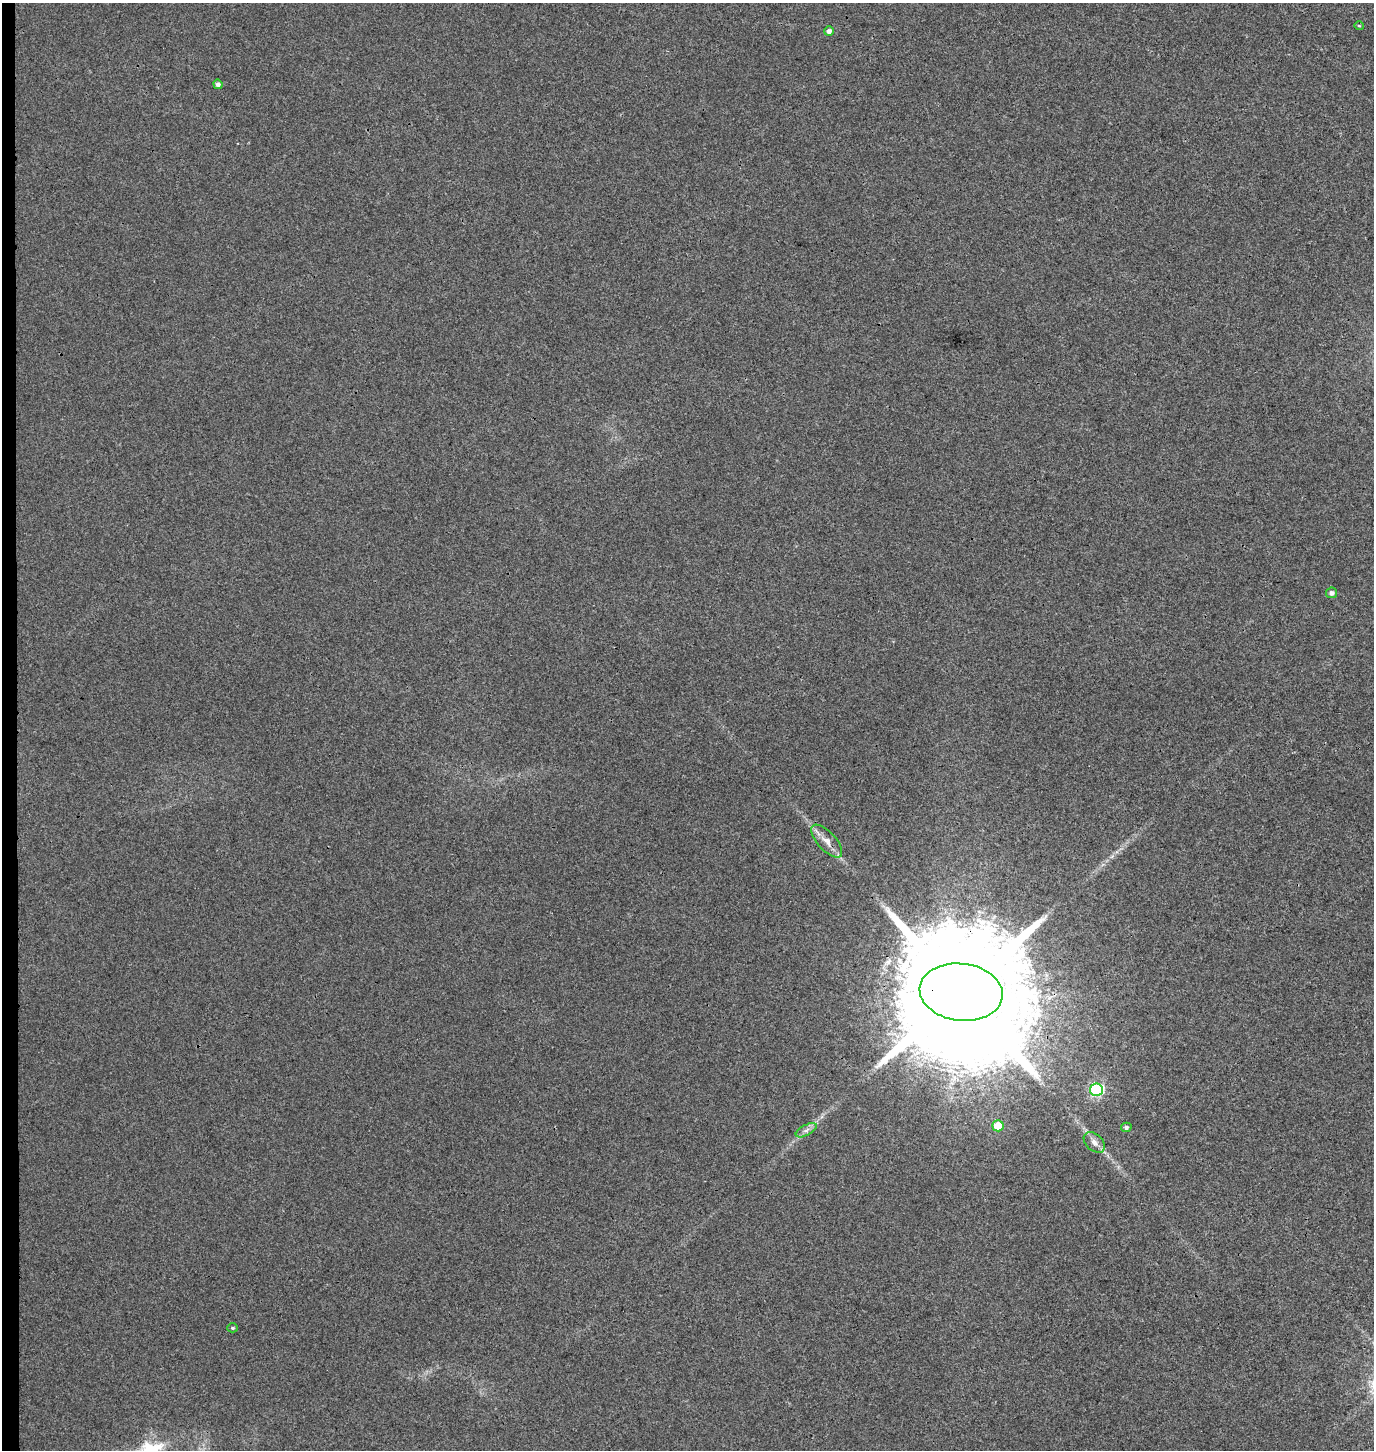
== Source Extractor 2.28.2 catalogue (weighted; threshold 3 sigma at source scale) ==
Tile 4 of 3 x 3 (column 1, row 2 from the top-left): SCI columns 271-1642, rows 1459-2906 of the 4654 x 4357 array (HDU 1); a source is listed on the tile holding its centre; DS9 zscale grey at full resolution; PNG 1376 x 1452 px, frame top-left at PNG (2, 3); each listed source drawn as its Kron ellipse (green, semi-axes under 4 px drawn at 4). Shown black and unused: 1% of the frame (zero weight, under 3 of 4 exposures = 5% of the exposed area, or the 3 px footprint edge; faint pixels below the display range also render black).
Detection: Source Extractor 2.28.2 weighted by HDU 2 'WHT'; one run over the whole footprint, this tile lists its part. Background 0.00251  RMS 0.004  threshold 0.0179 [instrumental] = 3 sigma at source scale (4.5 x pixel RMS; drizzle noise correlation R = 1.50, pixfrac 1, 0.0396/0.0396 arcsec/px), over >= 5 px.
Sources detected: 12; all 12 listed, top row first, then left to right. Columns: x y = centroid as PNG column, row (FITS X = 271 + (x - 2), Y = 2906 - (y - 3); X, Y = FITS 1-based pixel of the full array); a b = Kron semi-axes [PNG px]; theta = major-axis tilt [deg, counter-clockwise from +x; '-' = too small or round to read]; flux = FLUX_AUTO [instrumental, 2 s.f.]
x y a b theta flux
1359 26 5 3 - 0.33
829 31 5 4 - 1.5
218 84 5 4 - 1.2
1332 593 5 5 - 1.2
827 841 20 9 -47 4.2
961 992 42 28 -7 28000
1096 1090 6 6 - 50
998 1126 5 5 - 9.9
1126 1127 5 4 - 0.99
806 1130 11 5 28 1.6
1094 1142 12 8 -43 2.4
232 1328 5 4 - 0.61
Overlapping masked pixels (flux is a lower limit): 1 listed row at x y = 961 992